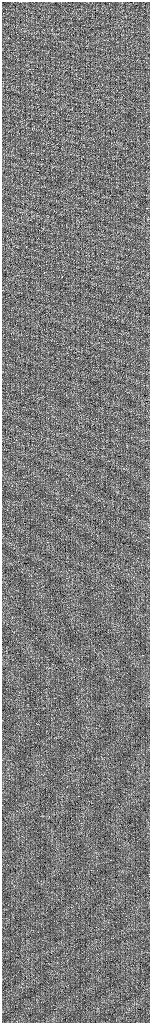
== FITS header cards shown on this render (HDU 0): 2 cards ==
NAXIS1  =                  296 / Axis length
NAXIS2  =                 2041 / Axis length

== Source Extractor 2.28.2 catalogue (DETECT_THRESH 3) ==
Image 296 x 2041 px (HDU 0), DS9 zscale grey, zoomed out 1/2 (1 PNG px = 2 x 2 image px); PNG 152 x 1025 px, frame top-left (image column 1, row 2041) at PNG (2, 2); no overlay
Background -0.405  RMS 2.5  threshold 7.63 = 3 sigma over >= 5 px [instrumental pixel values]
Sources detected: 4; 4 cannot appear on this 1/2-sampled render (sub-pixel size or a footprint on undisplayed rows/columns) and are neither listed nor drawn; the other 0 listed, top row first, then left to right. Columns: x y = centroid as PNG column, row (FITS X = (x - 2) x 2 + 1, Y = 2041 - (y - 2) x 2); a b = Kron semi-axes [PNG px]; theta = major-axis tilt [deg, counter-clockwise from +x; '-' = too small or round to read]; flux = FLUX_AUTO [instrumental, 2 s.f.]
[4 sub-pixel or undisplayed-footprint detections neither listed nor drawn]